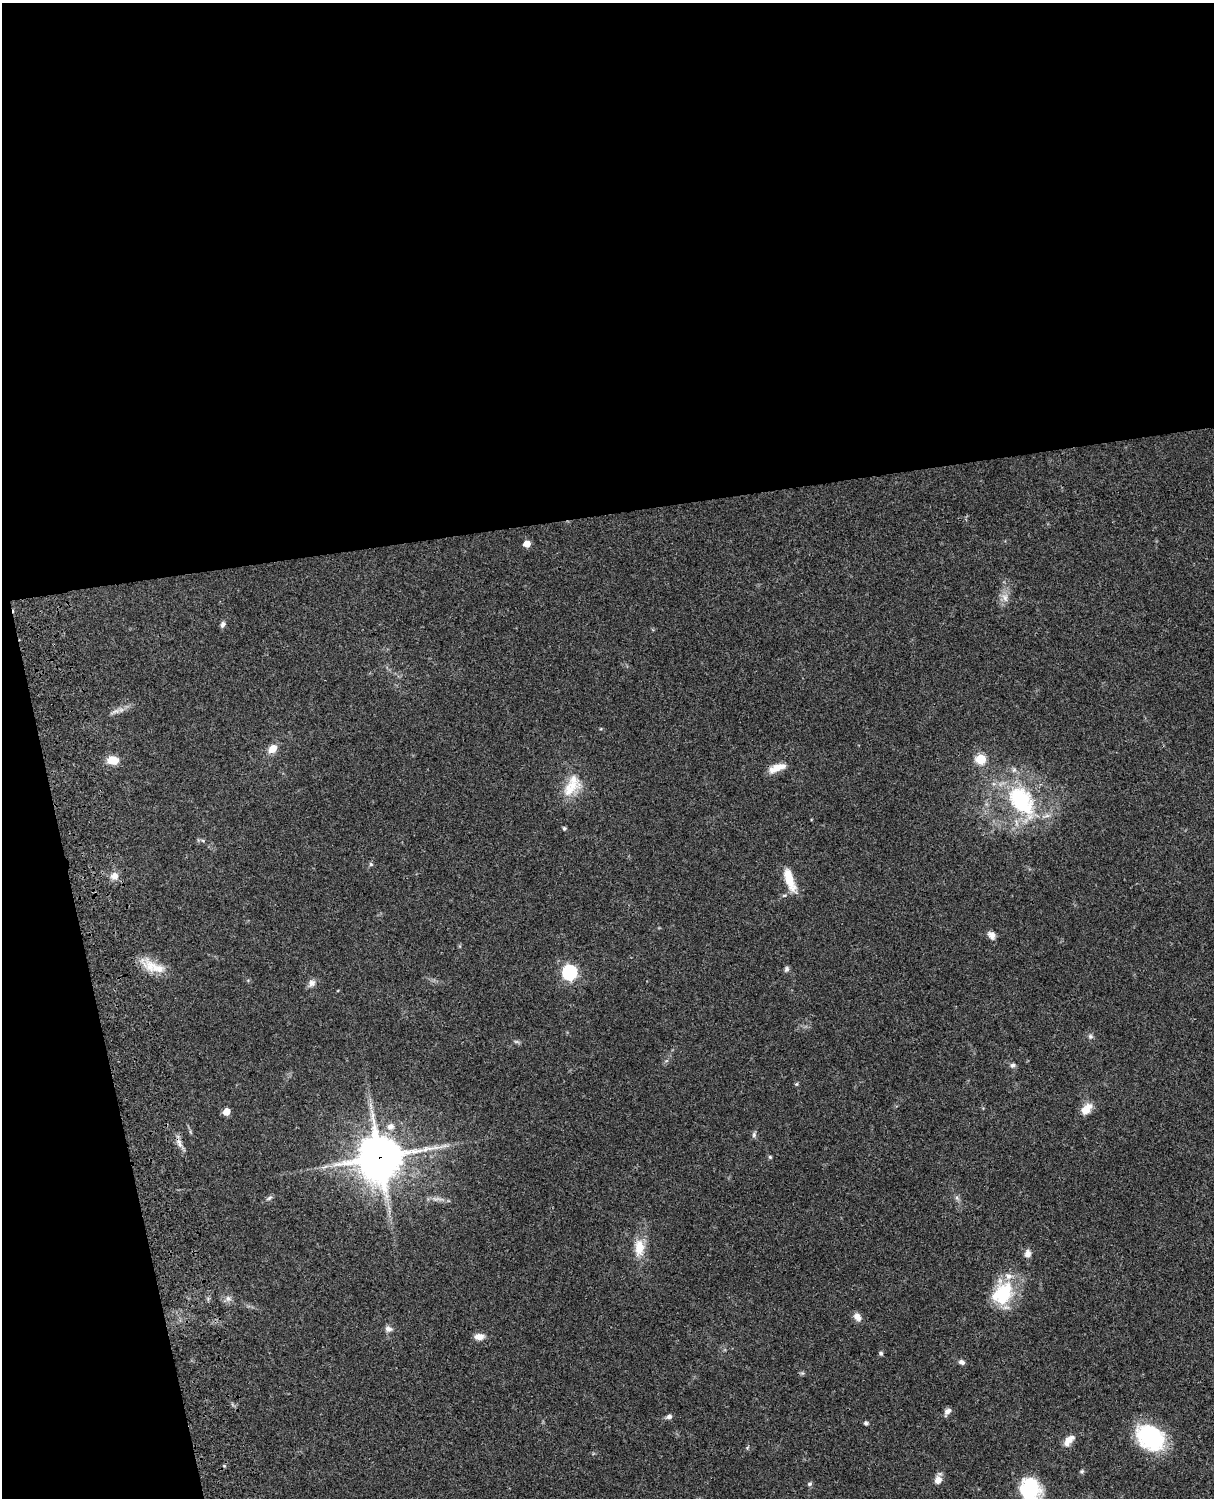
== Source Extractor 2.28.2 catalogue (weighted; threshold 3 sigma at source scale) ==
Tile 1 of 4 x 3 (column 1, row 1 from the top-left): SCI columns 122-1333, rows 3268-4763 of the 5088 x 4927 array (HDU 1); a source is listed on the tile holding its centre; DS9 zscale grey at full resolution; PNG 1216 x 1500 px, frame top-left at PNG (2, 3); no overlay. Shown black and unused: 39% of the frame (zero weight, under 3 of 4 exposures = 6% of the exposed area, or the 3 px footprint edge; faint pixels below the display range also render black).
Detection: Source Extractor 2.28.2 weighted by HDU 2 'WHT'; one run over the whole footprint, this tile lists its part. Background 0.0766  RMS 0.0058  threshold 0.0261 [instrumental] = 3 sigma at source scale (4.5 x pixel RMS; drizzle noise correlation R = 1.50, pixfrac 1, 0.05/0.05 arcsec/px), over >= 5 px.
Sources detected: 57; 1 too faint to see at this stretch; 1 inside a brighter object's white glare — not listed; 4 inside a brighter listed object's ellipse — not listed separately; the other 51 listed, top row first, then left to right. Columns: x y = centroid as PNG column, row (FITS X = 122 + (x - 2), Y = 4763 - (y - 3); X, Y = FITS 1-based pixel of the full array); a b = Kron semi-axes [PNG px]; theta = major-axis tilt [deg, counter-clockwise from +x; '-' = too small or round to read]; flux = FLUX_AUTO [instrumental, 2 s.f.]
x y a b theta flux
527 544 5 5 - 7.9
1005 598 13 9 -78 4.1
223 624 8 6 69 1.9
115 711 15 6 19 2.9
273 749 10 8 44 6.3
981 759 6 5 - 31
113 760 10 7 -3 11
777 768 23 8 21 6.8
568 790 20 14 84 10
1021 800 44 26 -55 60
564 828 5 4 - 0.96
203 841 6 4 -20 0.85
371 864 6 5 - 0.95
114 876 10 10 - 4.2
789 880 30 10 -70 12
992 935 10 8 -52 2.9
157 968 28 14 -12 12
786 969 8 6 66 1.4
569 972 7 6 - 110
312 983 11 8 59 2.8
1090 1036 7 6 - 1.5
1013 1065 7 6 - 1.7
796 1084 5 5 - 0.72
1086 1109 15 9 46 7.2
226 1112 5 5 - 9.2
390 1127 9 8 - 3.9
754 1135 7 6 - 1.3
179 1143 16 6 -73 3.5
379 1157 16 15 - 1600
770 1157 5 4 - 0.77
269 1198 10 5 34 1.5
957 1198 8 5 -46 1.4
437 1199 19 5 1 3.4
639 1248 25 13 89 11
1028 1254 10 7 88 3.5
1002 1293 33 24 63 30
228 1298 8 8 - 2.5
857 1317 10 7 -55 4
388 1329 10 7 -8 2.3
479 1337 11 7 2 4.6
881 1353 6 5 - 1
962 1362 8 6 -20 1.9
947 1411 10 6 57 2.6
669 1417 8 5 21 1.8
866 1423 4 4 - 1.5
1150 1438 32 23 -36 47
1069 1440 17 9 49 4.9
1082 1471 6 5 - 0.89
938 1480 9 8 - 4.2
809 1484 7 5 32 1.1
1026 1494 31 15 -74 18
Overlapping masked pixels (flux is a lower limit): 1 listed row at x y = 379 1157
Isophote crosses this tile's border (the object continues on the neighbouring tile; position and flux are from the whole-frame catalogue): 1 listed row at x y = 1026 1494